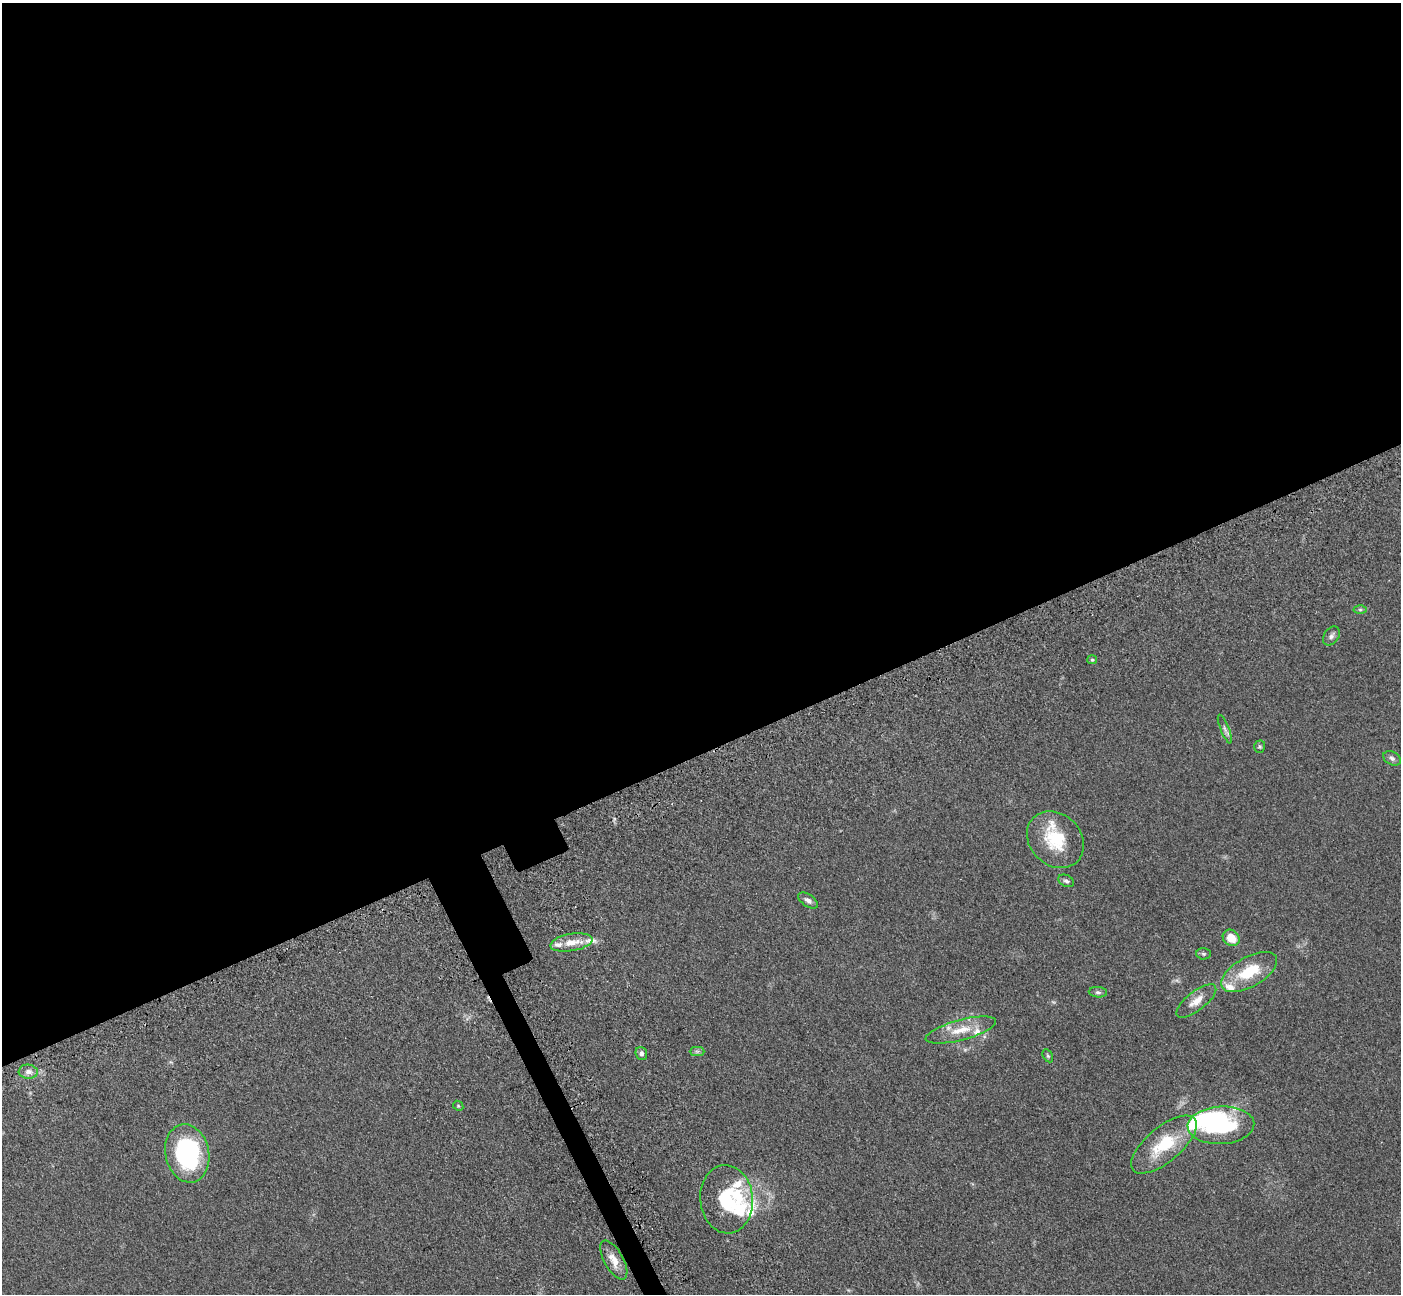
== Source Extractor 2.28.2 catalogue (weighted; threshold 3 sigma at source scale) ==
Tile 2 of 4 x 4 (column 2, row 1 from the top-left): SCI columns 1556-2954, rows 4348-5639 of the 5911 x 5897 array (HDU 1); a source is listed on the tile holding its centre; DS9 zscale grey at full resolution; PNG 1403 x 1296 px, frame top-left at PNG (2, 3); each listed source drawn as its Kron ellipse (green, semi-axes under 4 px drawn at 4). Shown black and unused: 59% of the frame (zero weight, under 3 of 5 exposures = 10% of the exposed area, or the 3 px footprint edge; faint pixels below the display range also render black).
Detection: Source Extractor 2.28.2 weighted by HDU 2 'WHT'; one run over the whole footprint, this tile lists its part. Background 0.245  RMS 0.0081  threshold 0.0366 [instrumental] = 3 sigma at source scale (4.5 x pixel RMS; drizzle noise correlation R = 1.50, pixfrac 1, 0.05/0.05 arcsec/px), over >= 5 px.
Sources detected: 36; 2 inside a brighter object's white glare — neither listed nor drawn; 8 inside a brighter listed object's ellipse — not listed separately; the other 26 listed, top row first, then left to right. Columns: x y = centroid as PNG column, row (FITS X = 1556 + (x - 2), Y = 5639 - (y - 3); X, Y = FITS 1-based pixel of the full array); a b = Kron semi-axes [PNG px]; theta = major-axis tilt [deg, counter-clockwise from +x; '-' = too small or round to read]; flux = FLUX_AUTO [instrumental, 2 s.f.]
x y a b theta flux
1360 610 6 4 -1 1.3
1331 636 10 7 53 2.8
1092 660 5 4 - 1.1
1225 729 15 4 -68 2.7
1260 747 6 5 - 1.3
1392 758 9 6 -28 2.6
1055 840 31 25 -44 37
1066 881 8 5 -26 2
808 900 11 6 -33 2.9
1231 938 9 7 -40 11
571 942 21 8 9 11
1203 954 7 5 -3 1.6
1249 972 31 15 30 31
1098 992 9 5 -5 1.9
1196 1001 24 9 38 9.7
961 1030 36 10 15 16
697 1051 7 4 0 1.6
641 1054 7 5 -69 2.1
1048 1056 7 4 -60 1.2
28 1072 9 7 -3 4
458 1106 5 4 - 1
1221 1125 33 19 3 75
1164 1145 40 17 40 37
187 1153 29 22 -78 100
727 1199 34 26 -84 40
614 1260 21 9 -60 9.8